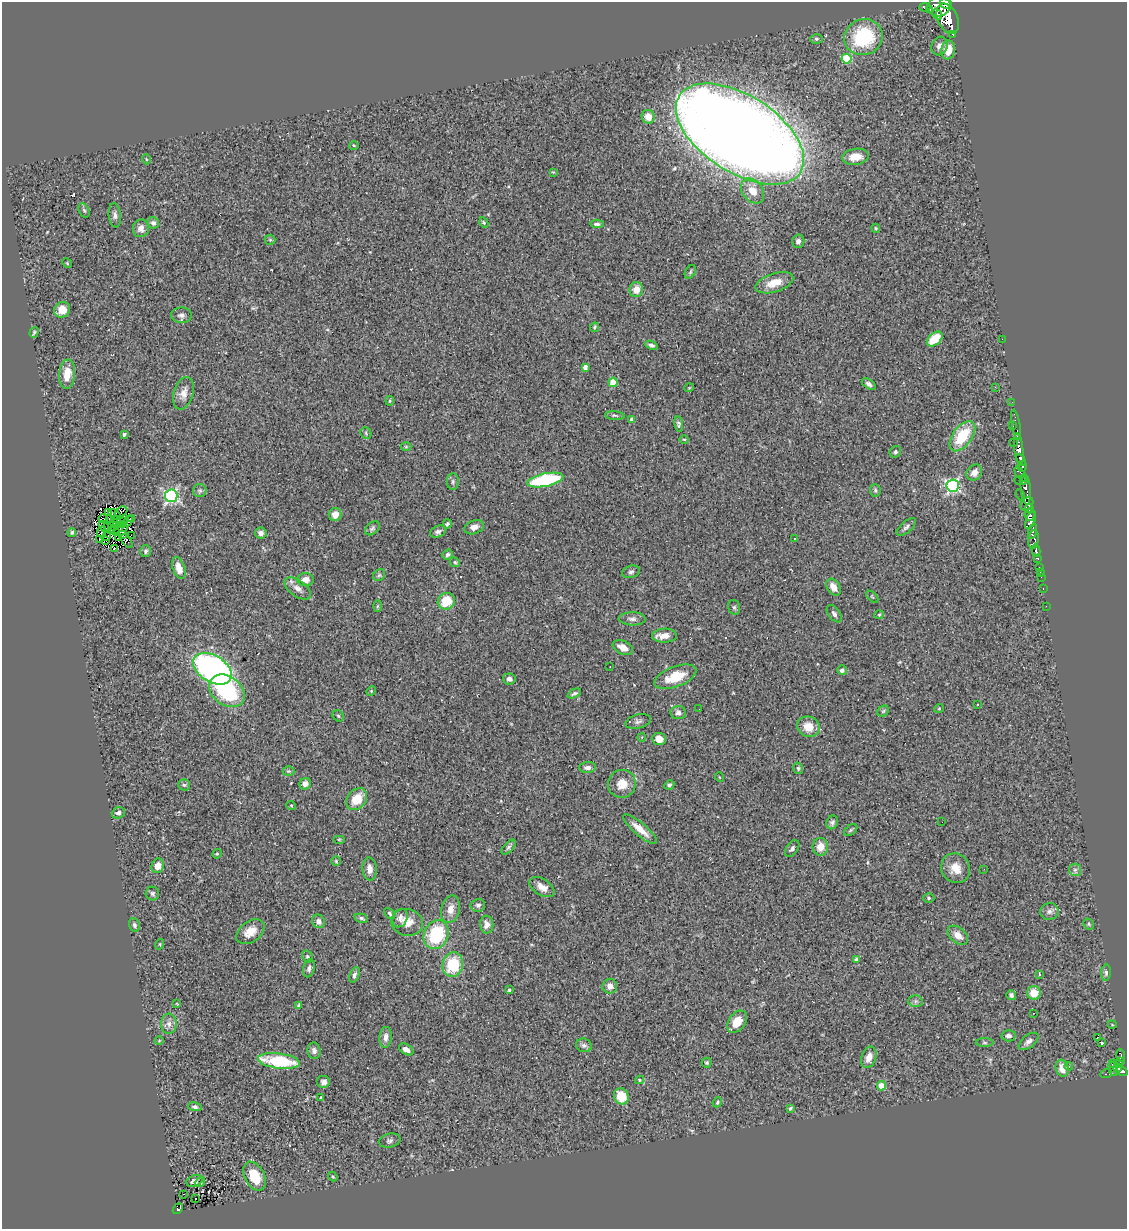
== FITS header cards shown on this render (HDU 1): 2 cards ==
NAXIS1  =                 1125
NAXIS2  =                 1227

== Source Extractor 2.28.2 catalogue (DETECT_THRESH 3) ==
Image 1125 x 1227 px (HDU 1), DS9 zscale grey, 1 PNG px = 1 image px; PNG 1129 x 1231 px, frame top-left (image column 1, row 1227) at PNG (2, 2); each listed source drawn as its Kron ellipse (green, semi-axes under 4 px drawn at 4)
Background 0.458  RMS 0.073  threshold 0.219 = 3 sigma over >= 5 px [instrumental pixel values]
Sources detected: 261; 2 with non-positive FLUX_AUTO (blend fragments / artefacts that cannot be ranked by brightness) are neither listed nor drawn; the other 259 listed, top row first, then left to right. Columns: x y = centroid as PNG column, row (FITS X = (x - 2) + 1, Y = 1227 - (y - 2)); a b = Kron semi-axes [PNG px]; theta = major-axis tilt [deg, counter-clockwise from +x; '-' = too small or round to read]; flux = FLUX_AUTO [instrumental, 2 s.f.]
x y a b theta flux
946 3 6 5 - 530
939 6 11 10 - 1000
925 7 5 3 - 25
929 9 3 3 - 97
937 14 5 3 - 330
948 19 16 10 -66 1500
953 34 3 3 - 59
863 37 19 18 - 340
816 39 6 5 - 7.7
939 46 9 8 - 26
948 50 9 7 80 76
846 59 5 5 - 220
648 117 7 6 - 60
740 134 72 38 -33 13000
354 145 5 3 - 4.3
855 157 13 8 8 64
146 159 5 3 - 3.8
553 172 4 3 - 3.9
753 191 14 10 -51 57
84 210 7 5 -62 9.1
115 215 12 6 -84 19
153 223 6 5 - 16
484 223 5 3 - 5
597 224 7 3 -4 12
141 228 9 8 - 30
876 228 5 3 - 5.8
270 240 5 5 - 6.6
798 241 6 6 - 17
67 263 5 4 - 5.5
690 272 7 5 61 8.3
774 283 19 9 18 75
636 290 7 6 - 50
62 310 8 7 - 59
181 315 10 7 0 20
595 327 5 4 - 9.3
34 332 5 4 - 6.6
935 339 9 6 41 130
1002 339 2 2 - 29
651 345 6 4 -21 13
585 367 4 4 - 22
67 374 15 8 84 73
613 382 4 4 - 120
869 384 8 4 -34 15
995 387 2 2 - 2.8
689 388 5 3 - 3.6
184 393 17 9 72 43
390 401 5 3 - 5.5
1012 402 3 2 - 6.1
615 416 10 4 -5 8.6
632 419 4 3 - 17
679 424 8 4 -80 11
1012 425 3 2 - 35
1016 425 15 3 -80 21
366 433 6 5 - 7.5
124 434 4 3 - 12
962 436 17 9 54 190
684 439 4 3 - 4.2
1014 443 3 2 - 4.8
406 447 5 3 - 5.2
1019 449 15 4 -83 600
895 452 6 5 - 9
1021 460 6 3 -65 180
1022 466 6 4 87 53
974 473 9 7 47 34
1021 474 9 4 -53 79
545 480 18 6 11 450
1019 480 4 3 - 61
1024 480 3 3 - 92
453 482 8 6 90 12
953 486 6 6 - 870
1026 489 15 5 -85 400
875 490 6 5 - 8.2
200 491 6 6 - 11
1020 495 6 3 -61 66
171 496 6 6 - 890
1027 504 7 5 51 310
1029 508 4 3 - 130
109 512 3 2 - 7.6
121 512 7 4 31 3.4
114 514 7 4 -35 4.1
335 515 6 6 - 40
1029 515 6 5 - 340
109 518 2 2 - 5.3
103 519 5 2 - 4.3
132 519 3 2 - 8.6
1031 520 9 4 68 350
123 521 2 2 - 1.4
128 521 5 3 - 11
113 524 9 3 72 3.1
122 524 4 2 - 4.2
447 524 4 4 - 9.9
117 525 3 2 - 0.21
108 526 4 2 - 3.7
104 527 7 3 -49 5.1
474 527 10 7 20 25
906 527 12 5 41 15
123 528 5 2 - 7.2
372 528 8 5 41 11
116 529 7 3 22 3.5
1033 531 7 4 73 140
72 532 4 4 - 8.7
102 532 6 4 64 0.47
438 532 8 5 25 15
116 533 3 2 - 4.1
261 533 6 5 - 19
122 535 3 2 - 0.25
131 535 2 2 - 3.7
107 537 4 2 - 3.7
119 537 4 2 - 2.8
794 538 3 2 - 6.7
99 540 3 2 - 60
1033 540 9 5 83 180
106 541 2 2 - 3
127 541 8 3 -54 5.7
114 549 2 2 - 6.5
146 551 6 5 - 12
1036 551 6 3 -77 79
448 555 5 5 - 12
1037 558 3 3 - 85
455 562 5 4 - 6.8
1039 567 2 2 - 12
179 568 11 6 -71 45
631 572 9 6 15 13
1040 572 2 2 - 3.1
379 575 6 5 - 10
1041 577 2 2 - 4.4
305 580 8 6 3 37
833 587 9 6 -57 40
298 588 15 8 -35 34
1043 589 3 2 - 4.7
872 597 7 3 -44 4.5
446 601 9 8 - 120
377 606 6 4 88 5.2
1046 606 2 2 - 5.7
734 607 7 6 - 9.5
834 614 10 5 -53 14
879 615 4 4 - 5.6
632 619 13 6 -2 20
664 636 12 7 2 48
623 648 10 6 -23 43
610 667 2 2 - 3.2
212 669 21 13 -31 1500
842 670 5 5 - 13
675 677 22 10 21 130
509 679 6 5 - 17
227 691 19 14 -36 470
371 691 5 4 - 5.4
574 693 7 3 24 11
978 704 3 2 - 8
939 708 5 3 - 3.9
699 709 2 2 - 2.2
883 711 6 5 - 7.2
678 713 7 6 - 21
338 716 6 5 - 7.9
638 721 13 7 14 17
808 727 11 10 - 69
642 737 4 3 - 3.8
659 739 7 6 - 55
587 767 8 5 3 21
798 768 6 4 -75 8.1
288 771 6 5 - 8
719 777 5 3 - 3.7
305 784 6 5 - 23
622 784 14 13 - 68
184 785 5 5 - 7.8
669 785 5 4 - 8.6
357 799 12 9 48 110
291 805 5 3 - 3.6
118 813 7 5 20 16
832 822 7 5 66 13
942 822 2 2 - 3.6
640 829 21 6 -40 63
851 830 7 4 37 7.7
339 839 6 4 0 6.2
508 847 9 5 48 12
820 847 9 7 84 53
792 849 9 5 54 14
217 854 5 4 - 5.8
336 861 5 4 - 6.1
158 866 7 6 - 45
956 868 15 14 - 65
370 869 11 7 -85 35
984 869 2 2 - 2.3
1075 870 6 6 - 13
542 887 14 8 -33 43
152 893 7 7 - 12
929 898 5 5 - 8
478 905 7 6 - 14
450 909 14 9 76 47
1049 912 9 8 - 21
390 913 6 4 -51 8.2
361 918 7 4 -13 11
400 918 9 7 68 25
318 921 7 6 - 24
407 922 16 13 -14 66
1089 924 6 5 - 6.9
134 925 7 5 -67 13
487 925 9 6 -82 31
250 932 16 10 36 62
436 935 15 12 64 320
958 935 12 7 -39 38
160 944 5 3 - 4.8
307 956 6 5 - 8
856 959 4 3 - 8
453 965 12 10 75 210
309 968 9 5 75 18
1106 973 8 5 84 12
1040 974 4 3 - 7.7
354 975 8 4 69 12
610 986 7 7 - 31
509 990 3 3 - 6.3
1034 993 7 6 - 68
1011 995 5 5 - 14
915 1001 7 6 - 12
177 1004 3 2 - 3.6
299 1006 4 4 - 8.6
1034 1013 3 2 - 5.4
737 1022 12 8 54 78
169 1024 10 8 86 28
1112 1024 4 3 - 3.4
1009 1036 7 5 -2 20
386 1037 10 6 85 26
1098 1038 3 2 - 17
159 1041 4 3 - 3.5
1029 1041 11 6 38 21
985 1043 9 4 -1 8.9
1102 1043 3 3 - 11
584 1045 8 6 -15 16
406 1049 8 5 -32 27
314 1051 8 6 -80 17
1121 1055 6 3 -84 43
869 1057 11 7 72 42
279 1061 21 7 -7 310
1121 1061 4 3 - 41
707 1063 5 5 - 7.7
1112 1064 3 2 - 16
1118 1064 3 2 - 19
1069 1066 4 4 - 5.7
1062 1068 8 6 -75 53
1117 1068 4 2 - 4.4
1113 1069 7 4 -75 59
1122 1071 6 4 -32 230
1106 1074 6 3 23 12
639 1080 4 4 - 5.2
324 1082 7 6 - 19
881 1086 4 4 - 100
621 1096 8 7 - 110
321 1098 3 3 - 14
717 1102 5 4 - 7.4
195 1107 7 4 -12 11
790 1108 4 3 - 6
390 1141 11 6 13 14
255 1176 15 10 -63 130
333 1177 5 4 - 5.7
194 1181 8 5 22 19
200 1182 6 3 37 84
183 1194 2 2 - 3.4
195 1199 3 2 - 6.5
178 1209 6 4 51 71
At the frame edge (FLAGS 8, measured only in part): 1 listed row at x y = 946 3
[2 non-positive-flux detections neither listed nor drawn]